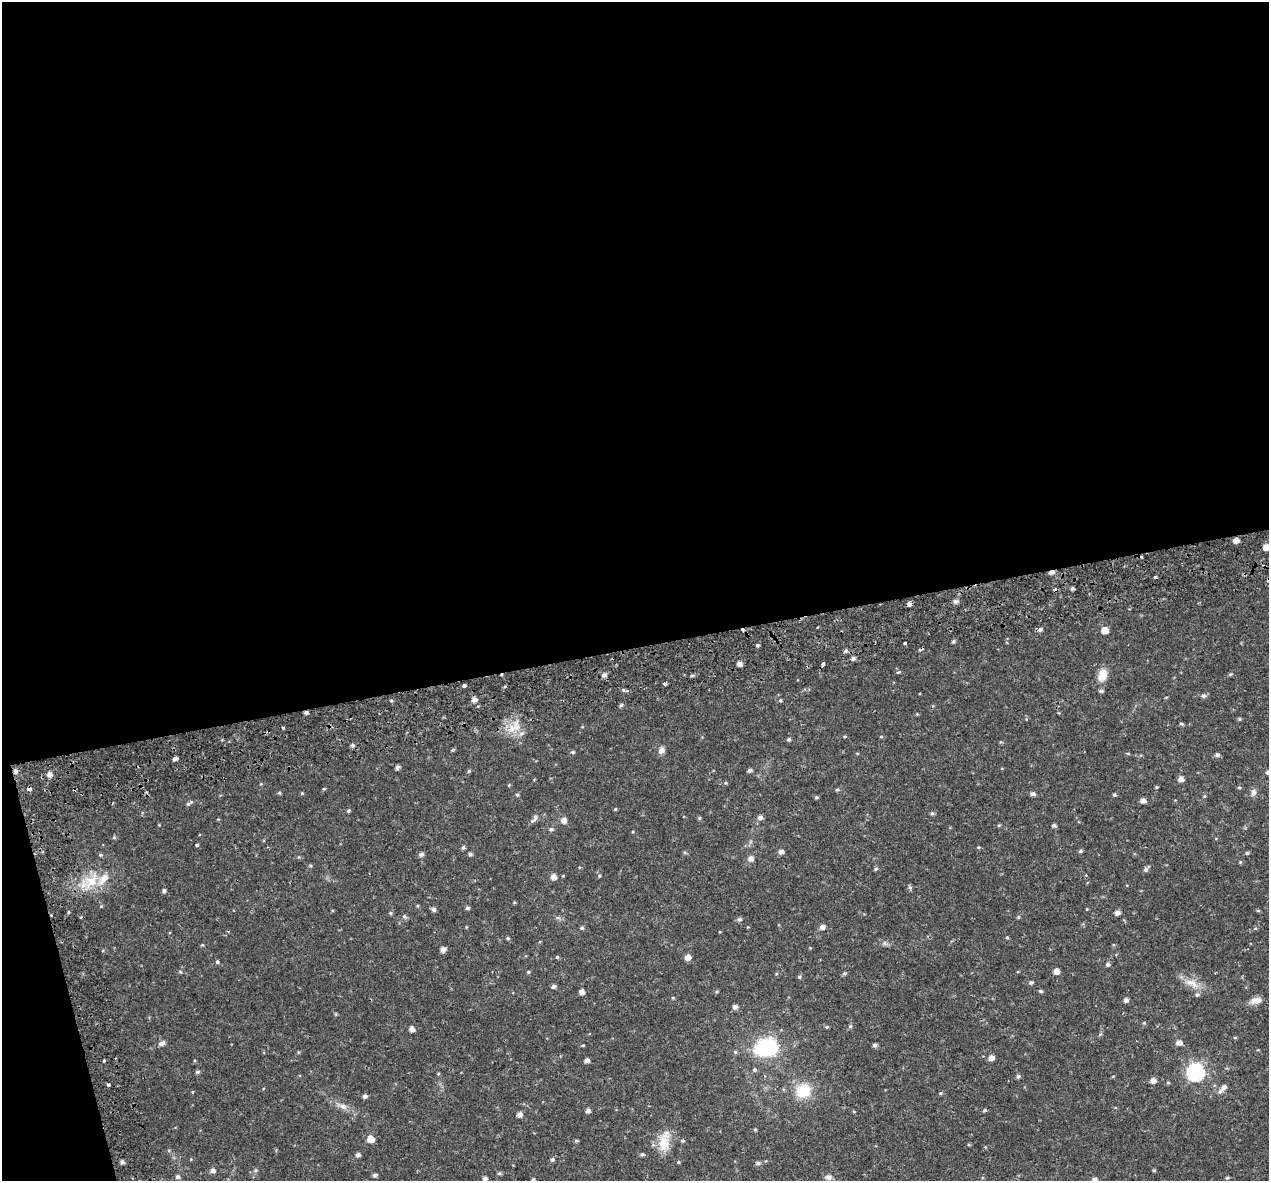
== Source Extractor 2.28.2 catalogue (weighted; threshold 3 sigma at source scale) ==
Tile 1 of 4 x 4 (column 1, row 1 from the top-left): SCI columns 53-1319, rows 3698-4876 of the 5174 x 4987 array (HDU 1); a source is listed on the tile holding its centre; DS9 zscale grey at full resolution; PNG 1271 x 1183 px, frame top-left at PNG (2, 2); no overlay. Shown black and unused: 57% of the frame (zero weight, under 2 of 3 exposures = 5% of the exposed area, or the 3 px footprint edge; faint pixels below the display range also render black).
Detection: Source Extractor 2.28.2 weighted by HDU 2 'WHT'; one run over the whole footprint, this tile lists its part. Background 0.0266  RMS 0.0031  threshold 0.0138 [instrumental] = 3 sigma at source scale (4.5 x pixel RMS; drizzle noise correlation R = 1.50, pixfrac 1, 0.0396/0.0396 arcsec/px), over >= 5 px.
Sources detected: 196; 7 cosmic-ray / hot-pixel residue — not listed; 3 inside a brighter listed object's ellipse — not listed separately; the other 186 listed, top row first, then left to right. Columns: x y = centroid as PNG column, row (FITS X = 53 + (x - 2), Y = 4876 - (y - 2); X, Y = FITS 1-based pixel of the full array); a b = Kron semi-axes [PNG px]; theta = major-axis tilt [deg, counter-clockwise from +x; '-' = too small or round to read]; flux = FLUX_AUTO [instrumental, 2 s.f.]
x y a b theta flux
1236 540 5 4 - 2
1266 547 6 5 - 2.8
1052 572 6 4 17 1.2
1155 577 3 3 - 2
1072 588 4 4 - 0.55
955 601 6 5 - 0.93
909 604 4 3 - 12
1040 629 6 5 - 0.78
1104 630 5 5 - 3.5
953 641 5 4 - 0.53
905 643 3 3 - 0.68
758 645 5 4 - 0.43
846 651 5 5 - 0.65
853 658 5 5 - 0.81
824 663 3 3 - 0.95
740 664 5 4 - 1.4
899 672 4 3 - 0.44
1230 674 5 4 - 0.37
604 675 5 5 - 1.1
692 675 6 3 18 0.4
1102 675 18 12 73 3.5
665 683 4 3 - 0.83
464 686 4 3 - 1.1
623 690 5 4 - 0.47
1204 696 6 5 - 0.8
474 699 5 5 - 1.5
780 700 5 5 - 0.43
621 705 5 4 - 0.55
306 712 4 4 - 0.75
917 714 4 4 - 0.25
1239 719 5 4 - 0.38
1181 724 6 3 -18 0.4
283 728 4 3 - 0.25
511 729 15 11 36 4.4
845 736 6 3 -7 0.34
881 737 5 3 - 0.3
789 739 5 4 - 0.53
352 745 5 4 - 0.81
453 750 4 3 - 0.45
661 750 10 8 68 1.3
573 752 5 4 - 0.45
1217 755 6 5 - 0.74
175 758 4 4 - 1.1
397 767 5 4 - 0.82
749 770 5 4 - 0.74
15 771 6 5 - 0.91
469 771 5 4 - 0.44
1268 773 5 4 - 0.87
49 774 6 5 - 1.4
1181 779 5 5 - 1.8
261 784 4 4 - 0.25
509 785 5 4 - 0.29
1157 787 4 4 - 0.31
29 789 4 3 - 2.1
324 789 5 4 - 0.32
837 790 6 4 -6 0.44
1253 792 10 6 74 1.1
279 793 5 4 - 0.39
302 793 5 4 - 0.35
1032 794 6 4 1 1
517 795 5 4 - 0.43
1114 795 4 4 - 0.42
816 797 5 4 - 0.38
1143 800 5 5 - 1.3
188 804 8 4 35 0.61
615 809 4 4 - 0.3
348 811 4 4 - 0.4
932 813 6 5 - 0.56
535 817 10 6 79 0.91
760 817 6 5 - 1.2
700 818 5 3 - 0.37
564 821 7 6 - 1.6
999 825 5 3 - 0.29
1054 825 5 4 - 0.68
551 829 6 5 - 0.65
114 837 5 4 - 0.44
197 845 4 3 - 0.49
978 847 5 3 - 0.29
463 848 5 4 - 0.58
781 851 5 5 - 1.1
1080 851 5 4 - 0.52
685 852 5 4 - 0.39
1247 853 4 4 - 0.41
421 854 6 5 - 0.84
470 854 5 4 - 0.64
299 857 5 3 - 0.28
751 858 6 6 - 1.5
1240 862 5 4 - 0.32
311 866 5 3 - 0.3
876 869 6 4 63 0.48
1146 869 7 5 46 0.87
599 876 5 3 - 0.29
553 877 6 5 - 1.6
91 881 32 17 53 9.1
910 887 6 5 - 0.59
164 891 5 4 - 0.65
514 902 5 3 - 0.29
467 908 4 4 - 0.61
434 909 5 5 - 0.89
1087 909 4 3 - 0.23
1258 910 5 3 - 0.31
390 913 5 5 - 0.41
1117 913 5 5 - 1.3
404 916 6 6 - 0.66
1018 917 5 4 - 0.33
558 918 7 4 -18 0.57
739 919 7 5 9 0.67
466 927 5 3 - 0.24
822 927 5 5 - 1.4
582 928 5 5 - 0.5
1255 928 5 3 - 0.28
1007 937 4 4 - 0.34
508 938 5 4 - 0.41
443 949 6 5 - 1.3
557 957 5 4 - 0.39
687 957 6 5 - 2
217 962 4 4 - 0.52
1108 964 6 5 - 0.71
1056 971 5 5 - 2
180 972 5 4 - 0.36
528 972 5 4 - 0.43
844 973 6 4 20 0.49
799 977 5 4 - 0.45
1031 983 6 4 36 0.53
1191 983 20 9 -21 3.7
553 986 5 4 - 0.88
1040 991 6 4 -26 0.47
582 992 5 4 - 1.5
1197 995 7 6 - 0.71
673 998 5 4 - 0.3
1126 1000 5 4 - 1.2
1256 1000 15 8 7 2.2
735 1007 5 5 - 1.2
850 1026 6 5 - 0.49
827 1027 5 4 - 0.43
412 1029 5 5 - 1.6
1100 1034 6 4 87 0.42
1235 1038 5 3 - 0.3
1179 1042 6 5 - 1.6
162 1043 7 5 17 1.3
582 1045 4 3 - 0.32
875 1045 5 5 - 0.79
767 1047 13 10 10 42
298 1052 5 3 - 0.26
735 1052 6 5 - 0.44
991 1058 6 5 - 1.7
104 1060 5 3 - 0.33
587 1060 4 4 - 1.3
755 1070 5 5 - 0.57
197 1072 5 4 - 0.62
1195 1072 8 8 - 70
1018 1076 5 5 - 0.67
1153 1081 5 5 - 1.7
1168 1083 5 3 - 0.31
1224 1087 10 6 42 1.6
803 1091 17 15 29 9.1
192 1092 5 3 - 0.26
940 1093 5 4 - 0.39
365 1096 5 4 - 0.85
343 1106 11 8 -18 1.7
588 1110 5 4 - 1.2
984 1110 4 4 - 0.46
854 1112 5 3 - 0.26
519 1115 5 5 - 1.6
755 1129 5 3 - 0.3
371 1139 6 5 - 3.6
576 1140 5 4 - 0.42
683 1141 5 5 - 0.44
664 1142 29 14 80 6
169 1150 5 4 - 0.35
642 1154 6 4 9 0.59
358 1155 5 4 - 0.88
552 1160 5 5 - 0.66
122 1162 4 4 - 0.98
678 1162 4 4 - 0.33
758 1163 6 5 - 0.8
213 1170 5 5 - 1.2
1154 1170 4 4 - 0.32
499 1173 6 4 5 0.52
375 1175 5 4 - 0.74
178 1177 5 5 - 0.84
828 1177 9 7 1 1.2
485 1178 4 4 - 1.1
1227 1178 5 4 - 0.4
1094 1179 6 5 - 1.2
533 1180 5 4 - 0.72
Overlapping masked pixels (flux is a lower limit): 4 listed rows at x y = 1052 572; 306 712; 15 771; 29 789
Isophote crosses this tile's border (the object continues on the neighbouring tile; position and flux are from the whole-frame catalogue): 4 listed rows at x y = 1266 547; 1268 773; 1094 1179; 533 1180